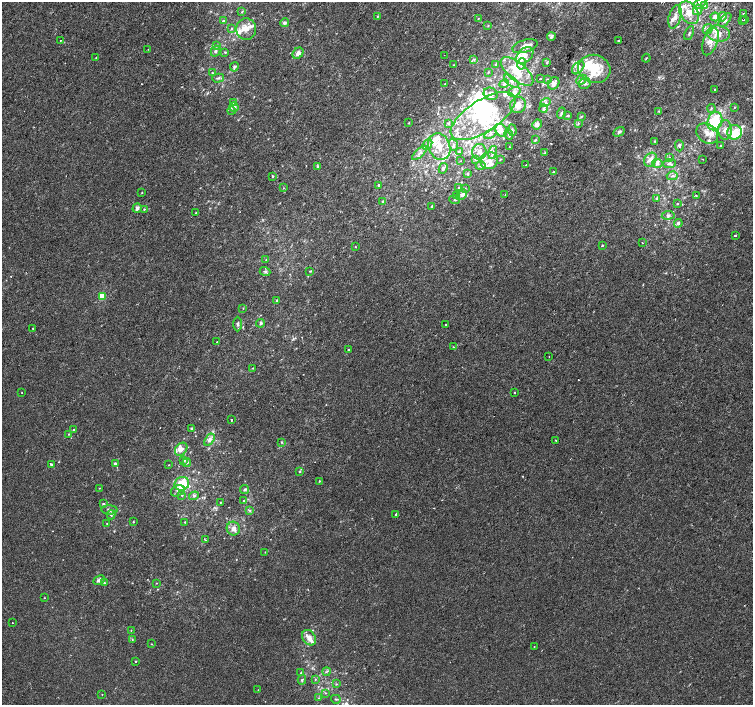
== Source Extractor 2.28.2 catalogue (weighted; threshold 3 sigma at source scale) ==
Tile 10 of 4 x 4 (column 2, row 3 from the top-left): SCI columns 1536-3036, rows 1675-3079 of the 6068 x 6094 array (HDU 1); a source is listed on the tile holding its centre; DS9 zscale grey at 2 x 2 block average (1 PNG px = mean of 2 x 2 image px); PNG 755 x 707 px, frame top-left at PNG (2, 2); each listed source drawn as its Kron ellipse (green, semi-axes under 4 px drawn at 4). Shown black and unused: <1% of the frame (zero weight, under 2 of 3 exposures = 2% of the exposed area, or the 3 px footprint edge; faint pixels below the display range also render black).
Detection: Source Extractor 2.28.2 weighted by HDU 2 'WHT'; one run over the whole footprint, this tile lists its part. Background -5.48e-05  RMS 0.0027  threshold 0.0121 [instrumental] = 3 sigma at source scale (4.5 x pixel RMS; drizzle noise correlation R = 1.50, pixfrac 1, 0.0396/0.0396 arcsec/px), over >= 5 px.
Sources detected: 287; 5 inside a brighter object's white glare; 2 cosmic-ray / hot-pixel residue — neither listed nor drawn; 70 inside a brighter listed object's ellipse — not listed separately; the other 210 listed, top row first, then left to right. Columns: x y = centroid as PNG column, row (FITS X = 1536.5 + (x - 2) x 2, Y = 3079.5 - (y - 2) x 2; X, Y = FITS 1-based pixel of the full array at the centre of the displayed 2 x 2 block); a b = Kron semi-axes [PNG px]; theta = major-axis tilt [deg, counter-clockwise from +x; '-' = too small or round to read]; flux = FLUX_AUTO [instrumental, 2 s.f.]
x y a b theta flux
700 3 7 3 34 1.8
705 6 4 2 - 0.65
698 10 5 4 - 2.1
242 12 3 2 - 0.52
689 13 12 8 -55 8.5
743 14 2 2 - 1.6
378 16 2 2 - 0.53
675 17 12 6 74 4.1
715 17 4 4 - 2.6
722 17 5 4 - 1.6
478 19 3 2 - 0.42
745 19 2 2 - 4.4
725 20 8 4 47 2.3
742 20 2 2 - 1.1
223 21 4 3 - 0.82
284 23 4 4 - 1.3
488 26 3 2 - 0.4
231 29 4 3 - 0.64
246 29 10 10 - 5.7
708 29 6 4 43 2.1
689 33 7 3 66 1.3
718 34 11 8 -11 6.7
551 37 4 3 - 1.4
60 40 2 2 - 0.26
618 41 2 2 - 0.71
710 42 14 7 70 6.5
216 46 4 4 - 0.94
525 46 13 6 17 4.3
148 49 2 2 - 0.66
216 51 6 4 61 1.2
225 52 3 2 - 0.51
298 53 6 5 - 2.3
444 55 2 2 - 0.18
525 55 10 6 44 4.4
96 57 2 2 - 0.26
646 58 4 2 - 0.39
474 59 4 3 - 0.68
547 63 3 2 - 0.48
496 64 3 3 - 0.63
522 64 6 4 78 2.2
454 65 3 2 - 0.31
234 67 5 4 - 1.4
578 68 7 5 48 3.1
594 69 16 14 -16 17
488 72 3 2 - 0.41
517 72 20 9 -39 13
212 73 3 2 - 0.51
218 78 6 3 15 1.2
541 79 2 2 - 1.3
547 79 3 2 - 0.43
581 80 6 4 44 1.6
511 81 8 4 -40 2.3
554 83 6 5 - 3.5
585 83 6 5 - 2.1
445 84 2 2 - 0.27
504 84 5 4 - 1.1
715 89 2 2 - 0.4
514 92 6 4 23 1.8
491 94 7 6 - 2.4
234 102 4 2 - 0.58
545 103 5 3 - 1.4
518 105 8 7 - 4.5
234 107 5 4 - 1.4
734 107 2 2 - 0.35
711 108 4 2 - 0.53
543 109 4 4 - 1.2
231 111 4 3 - 0.69
659 111 3 2 - 0.44
561 113 5 3 - 0.97
568 115 4 3 - 0.6
483 116 37 16 33 39
581 116 3 3 - 0.49
715 121 9 7 67 22
408 123 3 2 - 0.34
448 123 3 2 - 0.49
537 124 5 4 - 2.5
578 124 4 2 - 0.55
501 130 7 5 -59 3.2
512 130 6 2 -85 0.7
725 130 9 7 89 4.2
619 132 6 4 31 1.4
735 132 7 7 - 13
490 134 6 3 25 1.3
509 134 5 3 - 1
707 134 12 9 -36 5.4
536 139 3 3 - 0.57
655 141 3 2 - 0.45
427 144 6 4 46 1.6
453 145 6 2 -70 1
679 146 5 4 - 1.1
720 146 3 2 - 0.43
439 147 14 10 -65 9.6
509 147 2 2 - 0.18
459 152 3 2 - 0.52
479 152 8 7 - 4
493 152 7 3 76 1.5
420 153 9 2 43 1.5
545 153 3 2 - 0.36
669 158 3 2 - 0.87
475 159 3 3 - 0.61
500 159 3 2 - 0.39
702 159 2 2 - 1.1
650 160 7 5 55 3.5
460 161 2 2 - 0.24
489 161 9 8 - 4.8
657 163 5 4 - 1.7
669 163 6 4 3 1.7
526 165 2 2 - 0.27
481 166 5 3 - 1.2
318 167 3 3 - 1.4
443 168 5 4 - 1.5
553 172 2 2 - 0.34
468 173 3 2 - 0.44
273 176 3 3 - 0.53
672 176 5 3 - 1
379 185 3 2 - 0.98
283 188 3 2 - 0.36
459 188 4 3 - 1.2
465 188 2 2 - 0.3
142 192 3 2 - 0.28
462 195 6 4 47 2.4
505 195 2 2 - 0.22
696 195 3 2 - 0.33
457 196 3 3 - 0.59
656 198 4 3 - 0.91
455 200 5 2 - 0.5
383 201 4 3 - 0.72
678 203 3 2 - 0.46
432 206 2 2 - 0.54
137 208 5 3 - 1.9
144 209 3 3 - 0.56
196 213 2 2 - 0.31
668 215 6 4 7 1.4
678 223 4 4 - 1.1
735 235 2 2 - 1.9
642 243 2 2 - 1.1
602 246 2 2 - 1.1
355 247 2 2 - 0.33
266 260 2 2 - 0.77
310 271 3 2 - 0.41
265 272 5 3 - 0.92
102 296 3 3 - 24
277 300 2 2 - 0.49
243 308 3 2 - 0.28
261 323 4 4 - 0.97
238 324 7 3 89 1.1
445 325 2 2 - 0.41
33 328 2 2 - 0.87
217 342 2 2 - 1.2
453 347 3 2 - 0.36
348 350 2 2 - 1.6
549 357 2 2 - 0.2
253 368 2 2 - 0.28
22 392 2 2 - 0.26
515 393 2 2 - 0.62
231 420 2 2 - 3.6
192 428 3 2 - 0.76
74 430 3 3 - 1.2
69 434 2 2 - 0.48
209 440 7 4 55 2.9
556 440 2 2 - 0.96
281 442 4 3 - 0.56
181 449 7 5 49 3.5
184 460 4 3 - 0.9
187 463 4 3 - 0.91
51 464 3 3 - 1.1
115 464 3 3 - 1.7
169 465 2 2 - 0.24
300 472 3 2 - 0.5
319 481 2 2 - 0.39
182 484 7 6 - 20
99 488 2 2 - 0.27
245 489 5 3 - 1.4
178 491 7 5 24 2.5
182 495 3 3 - 0.61
194 496 5 4 - 1.2
244 501 3 2 - 0.61
220 502 2 2 - 0.32
103 504 4 3 - 0.65
109 510 8 4 -4 2
250 511 3 3 - 0.7
396 514 2 2 - 4.8
111 515 4 3 - 1.1
133 522 3 2 - 0.5
185 522 3 2 - 0.46
107 523 3 2 - 0.36
233 529 7 6 - 3.5
205 540 4 2 - 0.4
265 552 3 2 - 0.22
99 580 6 4 26 2.9
104 583 3 3 - 0.76
156 583 2 2 - 0.33
44 598 2 2 - 0.23
12 623 2 2 - 0.32
131 630 2 2 - 0.26
309 638 8 6 -57 4.4
132 640 3 3 - 0.45
152 644 2 2 - 0.31
534 646 2 2 - 0.21
136 662 2 2 - 0.4
326 672 4 2 - 0.54
301 673 3 2 - 0.42
315 679 3 2 - 0.34
302 680 5 3 - 0.86
336 684 3 3 - 0.51
258 690 2 2 - 0.22
325 693 3 3 - 0.51
102 694 2 2 - 0.25
319 698 3 2 - 0.47
336 699 5 2 - 0.63
Diffuse or blended objects may show on this block-average render without a row.